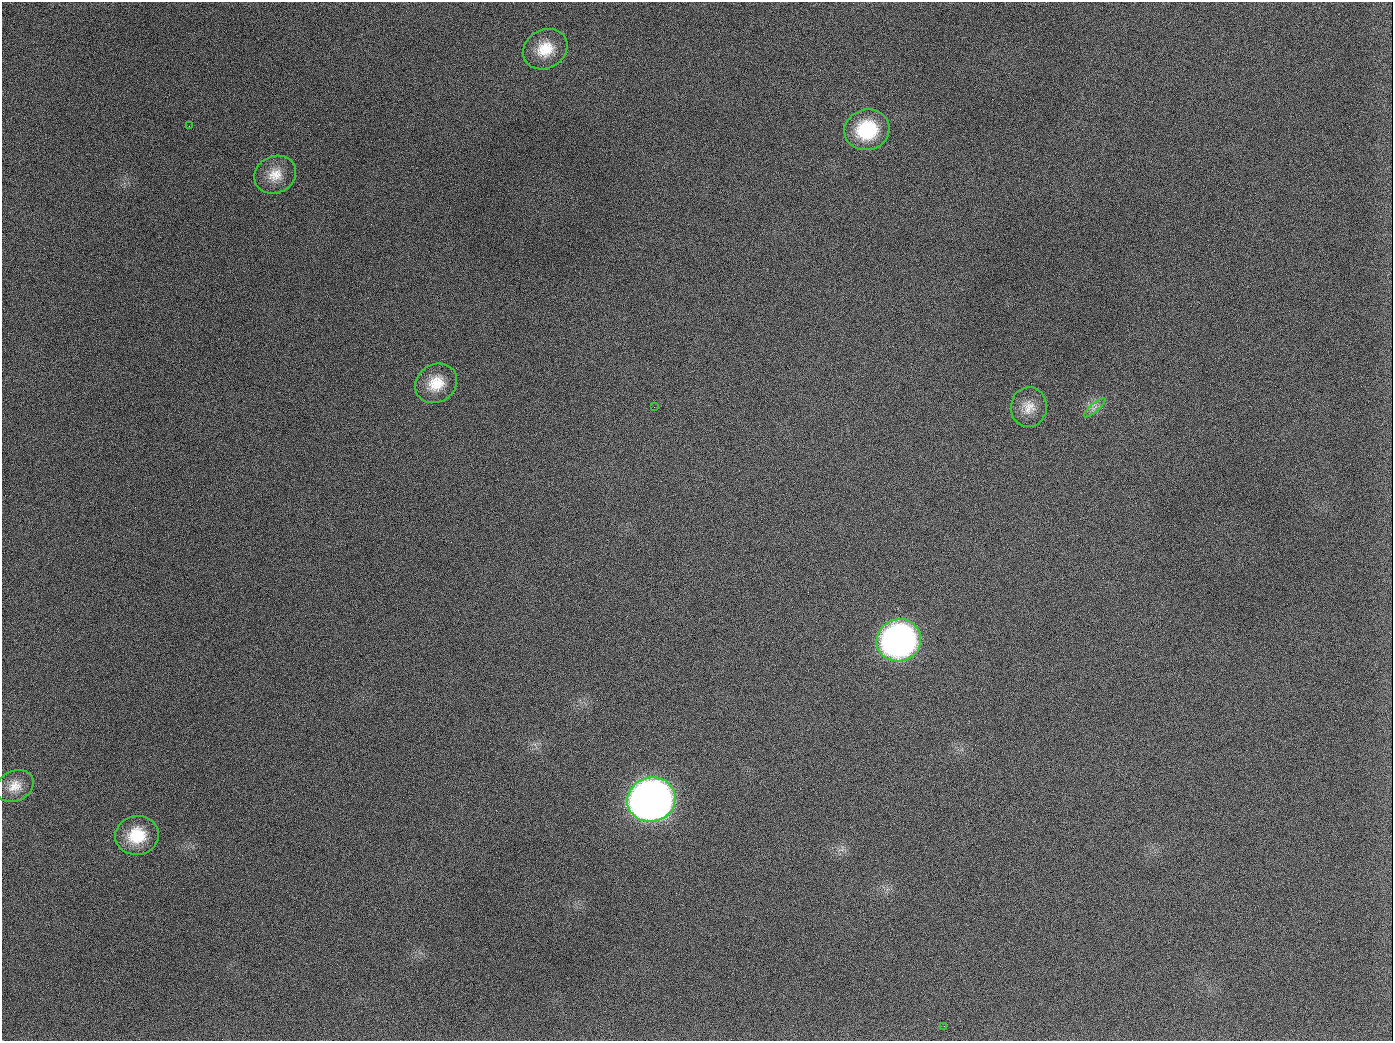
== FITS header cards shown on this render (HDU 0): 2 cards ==
NAXIS1  =                 1391
NAXIS2  =                 1039

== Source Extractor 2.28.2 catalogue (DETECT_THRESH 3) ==
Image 1391 x 1039 px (HDU 0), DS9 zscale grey, 1 PNG px = 1 image px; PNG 1395 x 1043 px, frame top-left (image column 1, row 1039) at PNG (2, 2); each listed source drawn as its Kron ellipse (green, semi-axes under 4 px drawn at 4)
Background 1620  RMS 72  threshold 217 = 3 sigma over >= 5 px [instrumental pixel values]
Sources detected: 13; all 13 listed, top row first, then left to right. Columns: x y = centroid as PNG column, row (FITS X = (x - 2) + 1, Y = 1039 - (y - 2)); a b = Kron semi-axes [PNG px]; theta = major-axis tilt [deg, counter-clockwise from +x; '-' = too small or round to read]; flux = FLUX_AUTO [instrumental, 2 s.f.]
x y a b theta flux
545 49 23 19 29 1.4e+05
189 126 2 2 - 6.1e+03
867 130 23 20 14 2.9e+05
275 175 21 18 25 9.5e+04
436 383 22 19 33 1.2e+05
654 407 3 2 - 3.6e+03
1029 407 20 18 87 7.5e+04
1094 408 14 4 41 2.1e+04
899 640 22 21 - 2.2e+06
15 786 19 15 26 6.8e+04
651 800 24 22 15 5.0e+06
137 835 22 19 7 1.7e+05
944 1026 3 2 - 4.3e+03